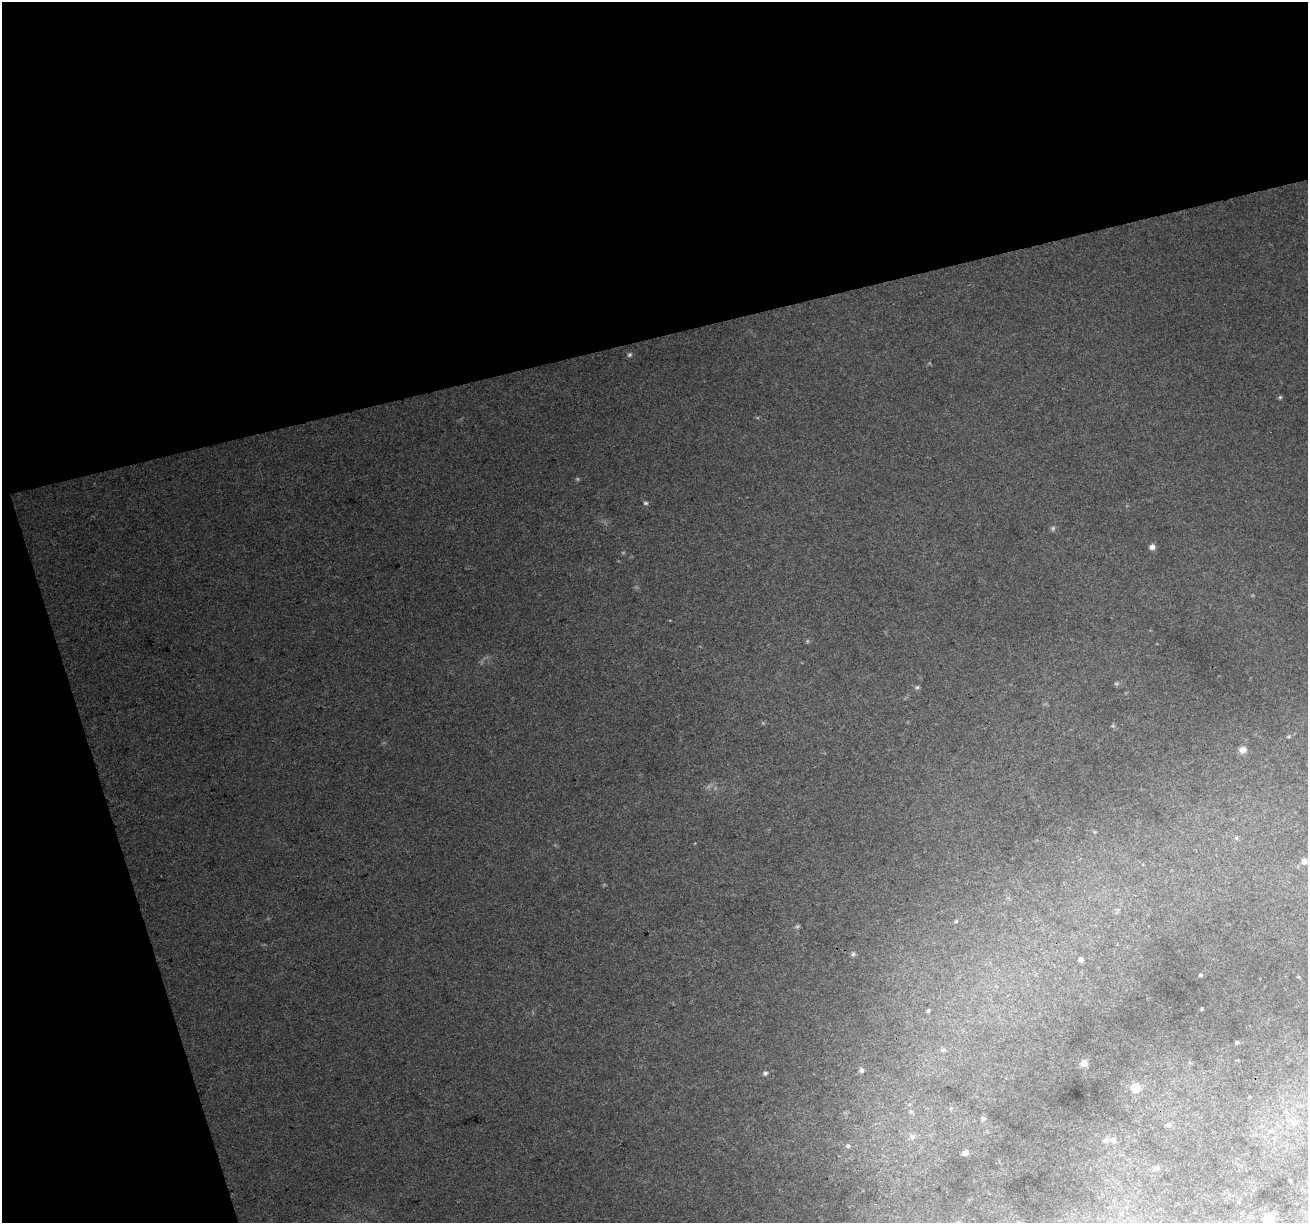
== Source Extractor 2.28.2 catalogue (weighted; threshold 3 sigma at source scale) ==
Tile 1 of 2 x 2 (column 1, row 1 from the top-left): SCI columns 2-1307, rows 1272-2492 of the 2612 x 2527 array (HDU 1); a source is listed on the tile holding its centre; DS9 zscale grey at full resolution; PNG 1310 x 1225 px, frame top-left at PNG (2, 2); no overlay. Shown black and unused: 33% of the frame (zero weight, under 3 of 4 exposures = <1% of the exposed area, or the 3 px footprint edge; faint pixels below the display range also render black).
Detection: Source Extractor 2.28.2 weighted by HDU 2 'WHT'; one run over the whole footprint, this tile lists its part. Background 0.0633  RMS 0.0097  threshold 0.0435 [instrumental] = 3 sigma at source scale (4.5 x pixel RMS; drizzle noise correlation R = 1.50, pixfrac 1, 0.0396/0.0396 arcsec/px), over >= 5 px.
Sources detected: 34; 4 too faint to see at this stretch — not listed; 1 inside a brighter listed object's ellipse — not listed separately; the other 29 listed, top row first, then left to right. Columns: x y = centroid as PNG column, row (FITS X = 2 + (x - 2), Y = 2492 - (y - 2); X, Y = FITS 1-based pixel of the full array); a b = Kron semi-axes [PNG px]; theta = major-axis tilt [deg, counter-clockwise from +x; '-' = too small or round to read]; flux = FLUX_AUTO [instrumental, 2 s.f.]
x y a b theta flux
1280 397 5 5 - 1.4
646 503 6 5 - 1.8
1152 547 6 6 - 4.9
917 687 5 5 - 1.8
1243 750 8 7 - 6.4
1094 832 6 3 71 0.98
1236 838 5 5 - 1.6
1304 861 7 7 - 4.8
956 921 5 4 - 1.2
853 954 6 6 - 2
1081 960 6 5 - 2.7
1200 975 4 3 - 1.8
1202 1009 4 3 - 0.95
928 1010 5 3 - 1.3
1237 1042 5 5 - 1.3
943 1050 6 5 - 1.7
1084 1063 9 8 - 5.2
861 1070 6 5 - 2.5
765 1073 7 5 17 2.2
1135 1088 11 10 - 14
983 1118 7 6 - 2.2
1295 1122 10 6 6 4.4
1169 1125 7 6 - 2.6
912 1137 9 8 - 4.2
1113 1140 9 8 - 5.1
848 1146 7 5 2 2
965 1153 8 6 9 3.4
1156 1168 5 5 - 6.1
1268 1218 9 8 - 12
Unlisted compact peaks at least as high as the median listed source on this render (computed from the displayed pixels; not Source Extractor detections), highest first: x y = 578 479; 807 641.